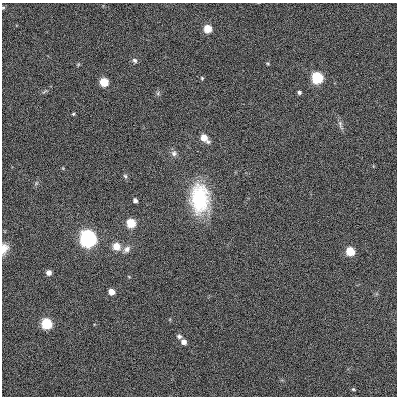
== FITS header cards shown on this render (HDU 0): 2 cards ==
NAXIS1  =                  395
NAXIS2  =                  394

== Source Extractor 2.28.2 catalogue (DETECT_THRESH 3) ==
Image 395 x 394 px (HDU 0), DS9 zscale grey, 1 PNG px = 1 image px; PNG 399 x 398 px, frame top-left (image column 1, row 394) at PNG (2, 3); no overlay
Background 0.109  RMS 0.002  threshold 0.00586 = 3 sigma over >= 5 px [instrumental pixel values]
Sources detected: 30; all 30 listed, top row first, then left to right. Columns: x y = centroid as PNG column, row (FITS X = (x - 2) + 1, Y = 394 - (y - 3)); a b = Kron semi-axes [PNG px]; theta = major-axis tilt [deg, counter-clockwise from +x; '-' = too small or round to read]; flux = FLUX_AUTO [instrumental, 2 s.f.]
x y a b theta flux
3 8 4 4 - 0.14
207 29 6 6 - 2.3
135 60 7 6 - 0.3
268 63 6 3 -19 0.13
202 78 6 4 -70 0.16
317 78 7 7 - 7.1
104 82 6 6 - 2.9
44 91 9 3 22 0.19
299 92 5 4 - 0.29
158 93 7 4 73 0.23
73 114 4 4 - 0.15
340 125 16 5 -74 0.49
204 138 10 6 -44 1.6
174 153 8 8 - 0.51
125 176 7 5 -59 0.25
200 199 36 23 -87 9.4
135 200 5 4 - 0.39
131 223 7 6 - 3.2
88 238 10 9 - 21
116 246 10 9 - 1.3
4 249 14 8 75 1.1
127 249 11 7 43 0.67
350 251 6 6 - 3.1
49 272 5 5 - 0.64
129 277 5 3 - 0.11
111 292 5 5 - 1.1
46 324 7 7 - 5.3
179 336 6 5 - 0.33
184 342 6 5 - 0.65
353 389 5 4 - 0.15
At the frame edge (FLAGS 8, measured only in part): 2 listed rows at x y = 3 8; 4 249